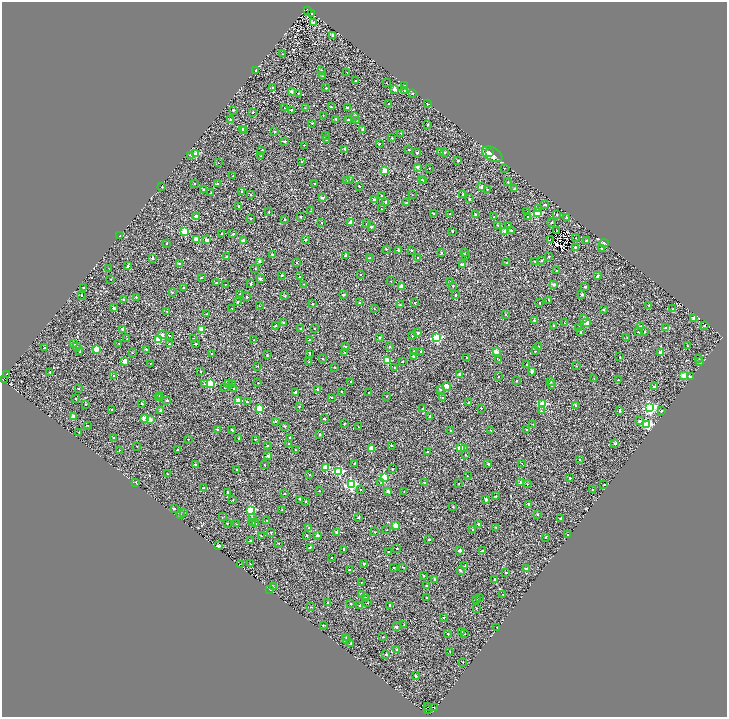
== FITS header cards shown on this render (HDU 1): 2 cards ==
NAXIS1  =                 1450
NAXIS2  =                 1429

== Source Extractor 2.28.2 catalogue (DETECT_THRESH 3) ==
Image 1450 x 1429 px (HDU 1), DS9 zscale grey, zoomed out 1/2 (1 PNG px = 2 x 2 image px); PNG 729 x 719 px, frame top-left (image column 2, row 1429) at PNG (2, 2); each listed source drawn as its Kron ellipse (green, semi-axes under 4 px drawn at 4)
Background 0.792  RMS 3.4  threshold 10.3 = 3 sigma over >= 5 px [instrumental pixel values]
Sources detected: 771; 125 cannot appear on this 1/2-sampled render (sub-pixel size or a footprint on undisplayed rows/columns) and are neither listed nor drawn; of the other 646, the 500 brightest by FLUX_AUTO listed and drawn (146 fainter detections omitted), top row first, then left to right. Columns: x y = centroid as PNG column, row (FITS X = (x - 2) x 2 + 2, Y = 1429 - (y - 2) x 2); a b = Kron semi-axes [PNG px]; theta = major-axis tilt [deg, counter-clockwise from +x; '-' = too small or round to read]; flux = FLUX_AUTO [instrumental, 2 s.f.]
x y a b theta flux
307 10 3 1 - 2900
312 14 3 2 - 400
313 23 3 2 - 7200
333 35 2 2 - 2600
282 54 2 1 - 400
256 70 2 2 - 1100
321 70 2 2 - 510
347 73 2 2 - 330
323 76 2 2 - 330
356 81 2 2 - 1000
386 83 2 1 - 350
404 86 2 2 - 1000
273 88 2 2 - 2300
326 88 2 2 - 860
395 89 2 2 - 5800
405 91 2 2 - 490
291 92 2 2 - 2000
298 93 2 2 - 570
413 93 2 2 - 560
427 103 2 2 - 1900
389 104 2 2 - 450
331 107 2 2 - 890
284 108 2 2 - 520
305 108 2 2 - 350
347 108 2 2 - 1300
233 110 2 2 - 1100
291 110 2 2 - 1300
253 112 2 2 - 890
323 115 2 1 - 380
354 116 2 2 - 2600
231 119 2 2 - 770
336 119 2 2 - 1100
349 120 2 2 - 850
356 121 2 2 - 480
312 123 2 2 - 1300
427 125 2 2 - 1000
242 129 2 2 - 8000
363 129 2 2 - 2200
244 130 2 2 - 2400
274 132 2 2 - 1700
401 133 2 2 - 370
325 135 2 2 - 570
392 138 2 2 - 1100
327 140 2 2 - 790
284 142 2 2 - 1100
379 144 2 2 - 1200
304 145 2 2 - 420
345 149 2 2 - 2300
262 150 2 2 - 1300
409 150 2 2 - 1300
441 152 2 2 - 670
444 152 2 2 - 950
489 152 3 2 - 1700
417 153 2 2 - 1600
195 154 2 2 - 12000
492 154 11 6 -28 9100
191 155 3 3 - 460
261 156 2 2 - 640
301 161 2 2 - 540
458 161 2 2 - 1300
218 163 2 1 - 400
417 167 2 2 - 4400
429 168 2 1 - 350
504 168 2 1 - 420
385 171 2 2 - 15000
233 176 2 1 - 330
421 179 2 2 - 800
349 180 2 2 - 680
423 180 2 2 - 360
346 181 2 2 - 1500
508 182 2 2 - 560
194 183 2 1 - 430
217 184 2 2 - 1000
315 184 2 2 - 1100
359 186 2 2 - 1500
162 187 2 2 - 620
482 187 2 2 - 5400
487 189 2 2 - 540
515 189 2 2 - 3000
203 190 2 2 - 1300
242 191 2 2 - 1700
211 193 2 2 - 490
463 194 2 2 - 1200
251 195 2 2 - 760
382 195 2 2 - 420
412 195 2 1 - 310
322 198 2 2 - 3900
469 199 2 2 - 1100
374 200 2 2 - 4600
386 202 2 2 - 2300
406 203 2 2 - 1300
545 205 2 2 - 1600
238 206 2 2 - 1200
538 208 4 3 - 1100
381 209 2 2 - 440
311 211 2 2 - 490
269 212 2 2 - 1200
527 212 2 2 - 400
433 213 2 2 - 1100
537 213 3 3 - 24000
450 214 2 2 - 1000
476 214 2 2 - 1400
557 215 2 2 - 730
196 216 2 2 - 8900
301 217 2 2 - 1300
494 217 2 2 - 830
527 217 2 2 - 630
250 218 2 2 - 1300
567 218 2 2 - 3400
285 219 2 2 - 990
552 222 2 2 - 960
322 223 2 2 - 630
350 223 3 2 - 7300
367 224 2 2 - 650
497 225 2 2 - 340
508 225 2 2 - 420
371 227 2 2 - 2800
511 230 2 2 - 1600
557 230 2 2 - 380
185 231 3 2 - 23000
452 231 2 2 - 1200
504 231 2 2 - 4000
222 233 2 2 - 1400
233 234 2 2 - 700
120 236 2 2 - 1100
576 238 2 1 - 330
196 240 2 2 - 8000
207 240 2 2 - 5900
305 240 2 2 - 1200
550 240 3 2 - 5400
243 241 2 2 - 7300
586 241 2 2 - 1200
166 243 2 2 - 780
604 243 5 4 - 910
575 247 2 2 - 930
601 248 2 2 - 980
386 249 2 2 - 370
398 250 3 2 - 1100
411 250 2 2 - 940
442 253 2 2 - 1000
464 253 2 2 - 1500
272 254 2 2 - 760
346 255 2 2 - 3100
466 255 2 2 - 380
549 256 2 2 - 1300
226 257 2 2 - 1200
417 257 2 2 - 1200
369 258 2 2 - 880
371 258 2 2 - 1300
152 259 2 2 - 860
259 261 2 2 - 1900
535 261 2 2 - 630
541 261 2 2 - 710
296 262 2 2 - 1100
506 263 2 2 - 440
180 264 2 2 - 2900
462 265 2 2 - 4900
128 266 2 2 - 1400
255 268 2 2 - 360
109 269 2 1 - 330
556 270 2 2 - 520
361 274 2 2 - 720
281 275 2 2 - 640
597 276 2 2 - 1800
300 277 2 2 - 600
201 278 2 2 - 1200
111 279 2 2 - 660
260 279 2 2 - 3600
391 281 2 2 - 360
450 282 2 2 - 780
216 283 2 2 - 1300
225 284 2 2 - 470
251 284 2 2 - 1100
304 284 2 1 - 440
554 284 2 2 - 4300
453 286 2 2 - 500
184 287 2 2 - 400
401 287 2 2 - 6100
585 287 2 2 - 1300
83 288 2 2 - 1600
172 292 2 2 - 550
240 294 2 2 - 640
343 294 2 2 - 2300
582 294 2 2 - 2000
81 295 2 2 - 1100
455 295 2 2 - 1900
285 296 2 2 - 540
136 297 2 2 - 1200
247 297 2 2 - 940
124 299 2 2 - 1100
549 300 2 2 - 390
238 302 2 2 - 1000
359 303 2 2 - 670
414 303 2 2 - 520
540 303 2 2 - 790
312 304 2 2 - 820
400 305 2 2 - 1400
649 305 2 2 - 1000
259 306 2 2 - 400
114 308 2 2 - 1500
232 308 2 2 - 640
374 309 2 2 - 330
673 309 2 2 - 1400
603 310 2 2 - 560
167 312 2 2 - 610
206 314 2 2 - 330
505 314 2 2 - 730
584 319 2 2 - 1200
694 319 2 2 - 7100
534 320 2 2 - 1300
283 322 2 2 - 870
565 323 2 2 - 690
586 323 2 2 - 13000
704 325 2 2 - 960
275 326 2 2 - 1000
553 326 2 2 - 1100
579 327 2 2 - 1200
641 327 2 2 - 4600
666 328 2 2 - 2700
122 329 2 2 - 2700
201 329 2 2 - 12000
301 329 2 2 - 1400
314 329 2 1 - 320
580 331 2 2 - 1200
638 332 2 2 - 700
644 332 2 2 - 840
417 333 2 2 - 3800
162 335 3 2 - 3800
169 335 2 2 - 890
412 336 2 2 - 480
627 337 2 2 - 500
379 338 2 2 - 1500
437 338 3 3 - 54000
127 339 2 2 - 510
159 339 3 3 - 32000
193 339 2 2 - 820
254 340 2 2 - 400
309 340 2 2 - 620
74 343 2 2 - 2300
119 344 2 2 - 560
169 344 2 2 - 1300
195 344 2 2 - 1200
687 345 2 1 - 340
76 346 2 2 - 810
346 346 3 2 - 630
390 346 2 2 - 730
538 346 2 1 - 320
44 348 2 2 - 540
96 349 2 2 - 16000
146 349 3 2 - 750
414 351 2 2 - 2200
496 351 2 2 - 6800
535 351 2 1 - 380
80 352 2 2 - 720
421 352 2 2 - 1900
132 353 2 2 - 510
310 353 2 2 - 1000
345 353 2 2 - 330
661 353 2 2 - 12000
212 354 2 2 - 450
267 355 2 2 - 970
414 357 2 2 - 3300
467 357 2 2 - 520
620 357 2 2 - 830
699 358 2 2 - 720
323 359 2 2 - 780
499 360 2 2 - 1000
125 361 2 2 - 9400
387 361 3 2 - 19000
402 361 2 2 - 760
309 362 2 2 - 460
699 362 2 2 - 870
150 363 2 1 - 380
527 364 2 2 - 1300
258 366 2 2 - 340
576 366 2 2 - 430
335 367 2 2 - 710
395 367 2 2 - 1100
201 371 2 2 - 850
532 371 2 2 - 4300
50 372 2 2 - 940
7 374 2 1 - 540
459 374 2 2 - 3400
114 376 2 2 - 1900
684 376 2 2 - 11000
498 377 2 2 - 930
690 377 2 2 - 690
594 378 2 1 - 330
3 380 2 1 - 500
516 380 2 2 - 520
618 380 2 2 - 610
550 381 2 2 - 1100
350 382 2 2 - 800
229 383 2 2 - 640
232 383 2 2 - 320
258 383 2 2 - 520
204 384 3 3 - 1500
210 384 3 3 - 36000
551 385 2 2 - 1300
446 386 2 2 - 8400
655 387 2 2 - 1600
78 388 2 2 - 1100
224 388 2 1 - 490
233 389 2 2 - 880
317 389 2 2 - 1900
440 389 2 2 - 1500
295 392 2 2 - 4000
342 392 2 1 - 380
368 393 2 1 - 360
160 395 2 2 - 920
386 396 2 2 - 870
159 397 2 2 - 390
331 397 2 2 - 890
443 398 2 2 - 660
76 399 2 2 - 710
167 400 2 2 - 1400
238 401 3 2 - 17000
247 401 2 2 - 790
469 402 2 2 - 1000
142 403 2 2 - 980
86 404 2 1 - 360
543 404 3 3 - 31000
576 405 2 2 - 540
299 407 2 2 - 540
259 408 2 2 - 16000
423 408 2 2 - 1500
481 408 2 1 - 450
649 408 4 4 - 93000
111 410 2 2 - 580
161 410 2 2 - 3600
620 410 2 2 - 1200
541 411 2 2 - 860
661 411 2 2 - 730
73 416 2 2 - 5700
430 416 2 2 - 1500
144 418 2 2 - 7400
324 418 2 2 - 1400
150 420 2 2 - 5700
275 421 2 2 - 1000
639 421 2 2 - 1400
344 424 2 2 - 520
533 424 2 2 - 330
647 425 3 3 - 48000
88 426 2 2 - 520
285 426 2 2 - 850
358 427 2 1 - 330
218 430 2 2 - 1000
232 430 2 2 - 1300
490 430 2 2 - 390
526 430 2 2 - 1300
450 431 2 2 - 820
79 432 2 1 - 370
319 435 2 2 - 1500
113 438 2 2 - 460
238 438 2 2 - 1000
290 438 2 2 - 1500
188 439 2 2 - 600
255 439 2 2 - 460
289 444 2 2 - 1000
615 444 2 2 - 2700
267 445 2 2 - 380
391 445 2 2 - 550
137 447 2 1 - 540
371 448 2 2 - 8700
460 448 3 2 - 19000
464 449 3 3 - 890
119 450 2 2 - 630
178 450 2 2 - 1200
295 450 2 2 - 340
428 452 3 2 - 690
465 455 2 2 - 310
268 456 2 2 - 3700
580 460 2 2 - 1100
355 463 2 2 - 600
522 463 2 1 - 360
195 464 2 2 - 1200
488 464 2 2 - 1300
265 465 2 2 - 550
326 467 3 3 - 21000
392 469 2 2 - 1100
237 470 2 2 - 1100
339 471 3 3 - 50000
167 474 2 2 - 480
310 475 2 1 - 480
467 476 2 1 - 380
384 478 3 3 - 27000
569 478 2 2 - 1200
135 482 2 2 - 810
424 482 2 2 - 900
381 483 2 2 - 960
459 483 2 1 - 430
521 483 2 2 - 7600
351 484 4 3 - 70000
527 484 2 2 - 330
604 484 2 1 - 370
203 488 2 2 - 1200
360 489 2 2 - 900
593 490 2 2 - 590
319 491 2 2 - 540
388 491 2 2 - 2600
404 492 2 2 - 490
227 493 2 2 - 790
285 494 2 2 - 840
496 496 2 2 - 450
300 499 2 2 - 1200
486 499 2 2 - 4600
233 500 2 2 - 520
306 501 2 2 - 960
529 504 2 2 - 2400
453 507 2 2 - 490
174 508 2 2 - 1800
250 510 3 3 - 31000
282 510 2 2 - 590
184 513 2 2 - 850
181 514 2 2 - 830
537 514 2 2 - 520
222 517 2 2 - 380
359 517 2 2 - 1200
252 518 3 2 - 420
560 518 2 2 - 480
267 520 2 2 - 430
253 522 3 2 - 450
227 523 2 2 - 870
237 524 2 2 - 370
255 524 3 2 - 660
478 524 2 2 - 1300
396 526 2 2 - 14000
496 527 2 2 - 680
309 528 2 2 - 1200
387 530 2 1 - 330
472 530 2 2 - 1000
271 532 2 2 - 580
336 532 2 2 - 1100
375 532 2 2 - 460
567 534 2 2 - 490
306 535 2 2 - 910
317 535 2 2 - 2500
261 536 2 2 - 480
546 537 2 2 - 630
429 539 2 2 - 1600
250 541 2 2 - 1800
279 543 2 1 - 390
218 545 3 2 - 2200
310 547 2 2 - 1100
344 549 2 2 - 850
397 549 2 1 - 340
460 550 2 2 - 3000
483 550 2 2 - 810
389 552 2 2 - 1400
332 558 2 2 - 400
240 564 2 1 - 1300
250 564 2 2 - 680
364 564 2 2 - 1200
465 566 2 2 - 990
402 567 2 2 - 380
394 568 2 2 - 690
349 569 2 2 - 930
526 569 2 2 - 4000
460 570 2 2 - 2700
506 572 2 2 - 800
424 576 2 2 - 530
435 579 2 2 - 1400
494 579 2 2 - 1100
361 582 2 2 - 460
426 585 2 2 - 1700
273 587 2 2 - 450
270 589 3 2 - 1100
503 594 2 1 - 360
362 595 2 2 - 4000
365 598 2 2 - 480
427 598 2 2 - 590
479 598 2 1 - 410
476 599 2 2 - 870
328 603 2 2 - 660
350 603 2 2 - 850
368 603 2 2 - 330
360 605 2 2 - 1100
390 605 2 2 - 1900
311 607 2 2 - 380
476 608 2 2 - 480
444 617 2 2 - 960
404 624 2 2 - 640
323 626 2 2 - 350
396 627 2 2 - 3100
497 627 2 2 - 490
462 631 2 2 - 430
465 633 3 2 - 420
448 634 2 2 - 470
383 637 2 2 - 670
346 638 2 2 - 430
347 640 2 2 - 490
351 643 2 2 - 550
397 649 2 2 - 3000
449 651 2 2 - 390
386 654 2 2 - 1100
463 662 2 1 - 370
416 676 2 2 - 1300
427 707 2 1 - 400
434 707 2 1 - 2400
428 710 2 1 - 1600
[146 fainter detections neither listed nor drawn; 125 sub-pixel or undisplayed-footprint detections neither listed nor drawn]